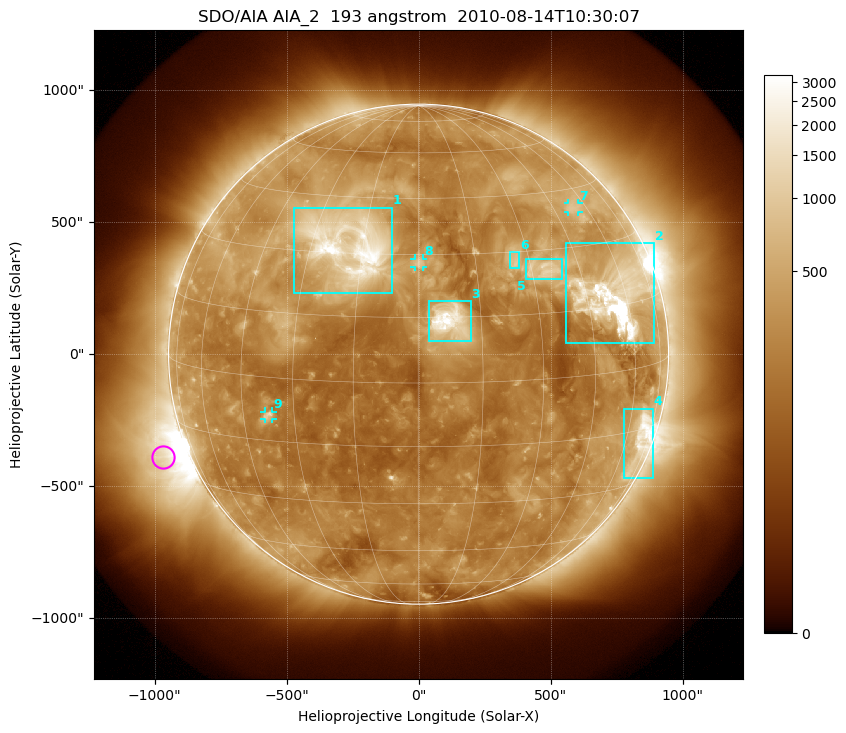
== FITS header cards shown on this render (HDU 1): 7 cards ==
TELESCOP= 'SDO/AIA'
INSTRUME= 'AIA_2'
WAVELNTH=                  193
WAVEUNIT= 'angstrom'
DATE-OBS= '2010-08-14T10:30:07.84'
CTYPE1  = 'HPLN-TAN'
CTYPE2  = 'HPLT-TAN'

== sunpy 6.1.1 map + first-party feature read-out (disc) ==
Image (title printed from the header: SDO/AIA AIA_2  193 angstrom  2010-08-14T10:30:07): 1024 x 1024 px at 2.4 arcsec/px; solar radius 947 arcsec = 395 px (full disc in frame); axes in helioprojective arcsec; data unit not stated in the header (colour bar unlabelled)
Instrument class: DISC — disc imager (sunpy class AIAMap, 193 A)
Bright regions (active regions / flare kernels): reference = the median radial profile (limb darkening/brightening removed); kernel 9 px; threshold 5 sigma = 507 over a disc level ~251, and >= 1.15x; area >= 12 px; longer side >= 9 px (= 22 arcsec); searched inside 0.97 R_sun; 9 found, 9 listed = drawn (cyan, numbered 1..; 3 of them under ~33 arcsec drawn as corner ticks so the feature stays visible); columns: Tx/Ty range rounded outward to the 5 arcsec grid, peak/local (2 s.f.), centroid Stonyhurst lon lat
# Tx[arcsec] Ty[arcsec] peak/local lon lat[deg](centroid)
1 -475..-100 230..555 18 -19 +32
2 560..890 40..420 52 +55 +17
3 35..200 50..205 16 +8 +14
4 775..890 -470..-205 7.9 +68 -17
5 405..545 285..360 5 +33 +25
6 345..385 325..390 4.5 +26 +28
7 565..605 540..570 3.4 +54 +40
8 -15..20 330..365 5.2 +0 +28
9 -585..-555 -245..-215 4.4 -37 -9
Off-limb structures (1.02-1.3 R_sun): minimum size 162 px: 2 found; the strongest spans PA ~85..135 deg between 1.02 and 1.3 R_sun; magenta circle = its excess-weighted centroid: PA ~110 deg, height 1.1 R_sun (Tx ~-970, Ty ~-390 arcsec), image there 6.6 x the reference